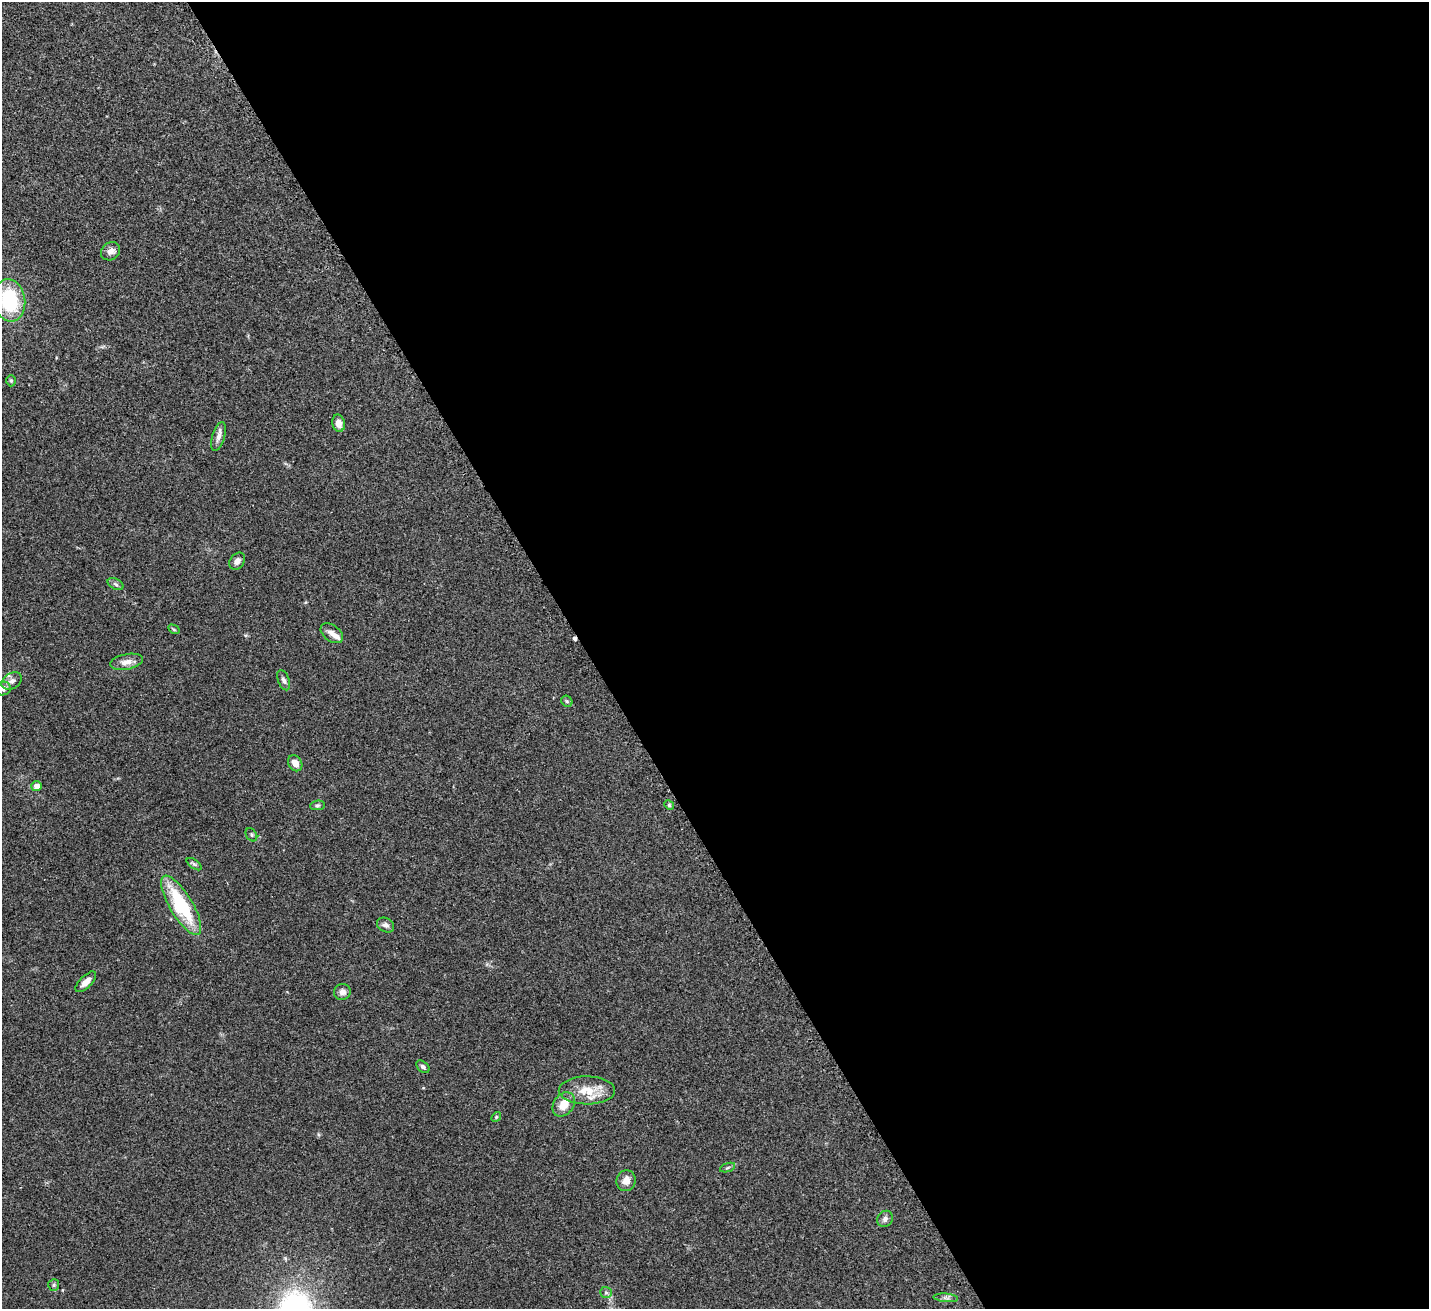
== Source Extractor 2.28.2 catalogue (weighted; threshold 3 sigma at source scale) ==
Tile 8 of 4 x 4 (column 4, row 2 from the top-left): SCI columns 4328-5754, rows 2840-4146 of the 5797 x 5807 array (HDU 1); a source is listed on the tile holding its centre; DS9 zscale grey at full resolution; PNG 1431 x 1311 px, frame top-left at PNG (2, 2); each listed source drawn as its Kron ellipse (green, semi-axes under 4 px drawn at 4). Shown black and unused: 59% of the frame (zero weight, under 3 of 4 exposures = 5% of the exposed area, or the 3 px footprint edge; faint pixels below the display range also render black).
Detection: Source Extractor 2.28.2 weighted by HDU 2 'WHT'; one run over the whole footprint, this tile lists its part. Background 0.0412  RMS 0.0047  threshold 0.0213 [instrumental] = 3 sigma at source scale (4.5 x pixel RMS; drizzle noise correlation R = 1.50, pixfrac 1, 0.05/0.05 arcsec/px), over >= 5 px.
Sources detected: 36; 1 cosmic-ray / hot-pixel residue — neither listed nor drawn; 1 inside a brighter listed object's ellipse — not listed separately; the other 34 listed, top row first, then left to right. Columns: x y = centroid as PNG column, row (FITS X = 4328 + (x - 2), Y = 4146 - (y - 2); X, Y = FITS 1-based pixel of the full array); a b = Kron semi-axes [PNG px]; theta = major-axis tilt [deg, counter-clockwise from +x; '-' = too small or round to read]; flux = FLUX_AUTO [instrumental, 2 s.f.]
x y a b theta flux
110 251 10 8 38 2.6
9 300 21 16 -80 32
11 381 6 5 - 0.64
339 423 8 6 -77 3.5
218 436 15 6 74 2.5
237 561 9 7 52 2.3
116 584 8 5 -28 1.1
174 629 6 4 -30 0.62
332 633 13 8 -36 2.8
127 662 16 7 11 3.5
284 680 11 5 -69 1.5
12 681 11 7 32 2.4
3 688 8 6 18 2
567 701 6 5 - 0.77
295 763 9 6 -57 3.3
37 786 5 5 - 3
318 805 7 4 6 0.82
669 805 5 4 - 0.59
251 835 7 5 -57 0.8
194 864 9 4 -36 0.97
181 905 34 11 -59 35
386 925 9 7 -28 1.6
86 982 13 6 45 2.9
342 992 8 8 - 2
423 1067 8 5 -41 1.2
587 1090 28 14 0 10
564 1104 13 10 53 6.2
496 1117 5 4 - 0.54
727 1168 8 3 19 0.71
626 1181 10 9 - 4
885 1219 8 7 - 1.8
54 1285 6 5 - 0.85
606 1292 6 5 - 0.97
946 1298 12 3 -5 1.3
Isophote crosses this tile's border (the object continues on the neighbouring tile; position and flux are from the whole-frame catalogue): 2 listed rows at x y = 9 300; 3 688